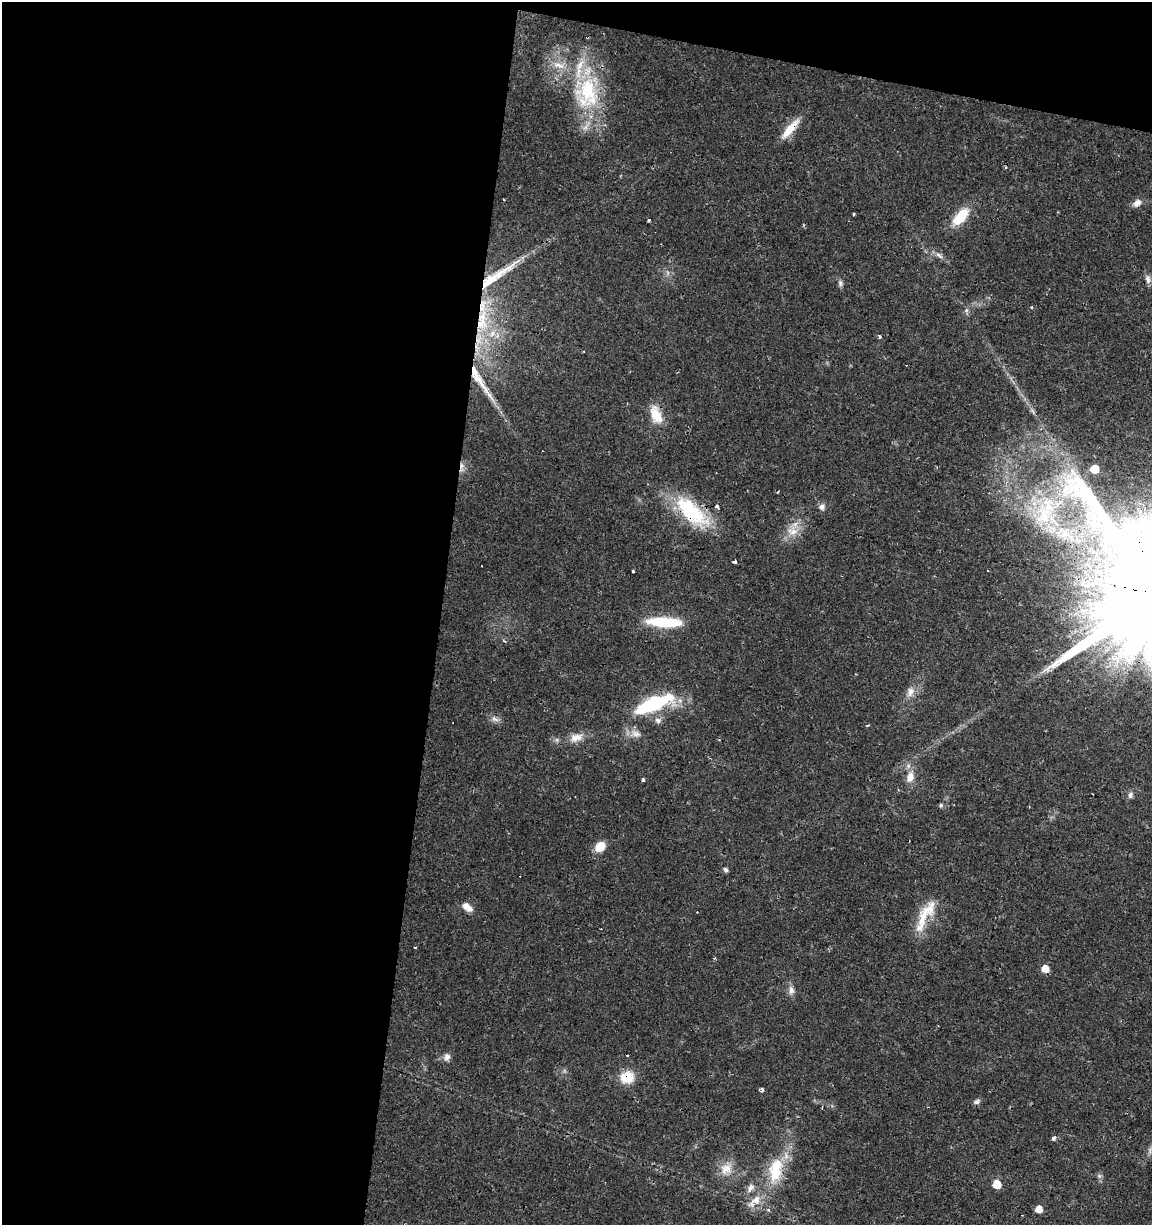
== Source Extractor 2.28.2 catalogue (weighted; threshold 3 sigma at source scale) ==
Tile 1 of 4 x 4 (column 1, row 1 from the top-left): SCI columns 284-1433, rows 3669-4891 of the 5106 x 4899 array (HDU 1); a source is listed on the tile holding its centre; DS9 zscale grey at full resolution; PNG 1154 x 1227 px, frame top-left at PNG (2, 2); no overlay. Shown black and unused: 41% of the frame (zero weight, under 2 of 3 exposures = <1% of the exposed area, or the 3 px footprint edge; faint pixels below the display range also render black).
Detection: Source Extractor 2.28.2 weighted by HDU 2 'WHT'; one run over the whole footprint, this tile lists its part. Background 0.0131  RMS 0.0028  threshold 0.0127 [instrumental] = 3 sigma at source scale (4.5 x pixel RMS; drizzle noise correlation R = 1.50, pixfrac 1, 0.0396/0.0396 arcsec/px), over >= 5 px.
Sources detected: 78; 3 too faint to see at this stretch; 8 cosmic-ray / hot-pixel residue — not listed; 7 inside a brighter listed object's ellipse — not listed separately; the other 60 listed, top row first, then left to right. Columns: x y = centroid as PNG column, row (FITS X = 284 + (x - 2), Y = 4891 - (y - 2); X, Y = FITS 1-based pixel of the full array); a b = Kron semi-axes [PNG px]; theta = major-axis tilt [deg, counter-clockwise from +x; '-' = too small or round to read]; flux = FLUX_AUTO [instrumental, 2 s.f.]
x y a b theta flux
587 92 53 38 85 31
790 129 31 8 50 5.4
503 199 3 2 - 0.42
1137 203 11 8 38 1.8
853 214 3 3 - 0.34
960 217 19 10 48 9.8
649 220 3 3 - 1.7
939 255 15 6 -39 1.4
497 275 67 10 34 12
1148 279 12 7 -80 1.3
840 283 9 6 -73 0.85
1032 307 4 3 - 0.24
966 310 7 5 46 0.69
481 323 22 19 35 11
879 336 3 3 - 1.3
480 381 58 8 -57 8.7
1033 411 12 3 -54 0.87
656 415 20 12 -62 6.1
462 467 16 5 85 1.5
1095 469 6 5 - 10
778 492 3 2 - 0.26
822 507 8 8 - 1.3
692 512 53 22 -42 21
1044 515 41 30 77 26
792 531 19 16 -70 4.7
735 562 4 3 - 4
633 571 3 3 - 1.6
665 622 39 11 -3 14
1046 669 15 7 30 2
910 692 14 9 76 2.3
653 704 33 11 21 30
495 719 12 7 -27 1.3
658 720 10 8 -18 1.3
635 734 16 10 -12 2.4
576 737 19 11 13 3.3
910 777 16 10 71 3.2
643 780 3 3 - 0.84
1130 795 8 7 - 1.1
940 805 6 5 - 0.49
600 847 10 8 45 5.3
725 870 6 5 - 0.66
467 907 13 7 -34 2.6
925 915 45 14 56 8.9
415 948 3 3 - 0.59
715 958 3 3 - 0.66
1045 969 6 5 - 4.4
791 990 12 8 87 1.6
628 1056 3 3 - 0.78
447 1057 9 7 77 1.5
627 1077 18 15 11 5.9
762 1090 5 4 - 0.96
976 1102 10 5 8 0.86
1054 1138 4 3 - 1.4
726 1169 21 16 57 4.6
775 1170 39 19 80 13
1099 1176 7 6 - 0.72
997 1184 6 5 - 9
750 1188 13 8 58 1.8
755 1201 26 10 41 4.4
1039 1209 5 5 - 3.6
Overlapping masked pixels (flux is a lower limit): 8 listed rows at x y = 790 129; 497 275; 481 323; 480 381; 462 467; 692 512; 925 915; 627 1077